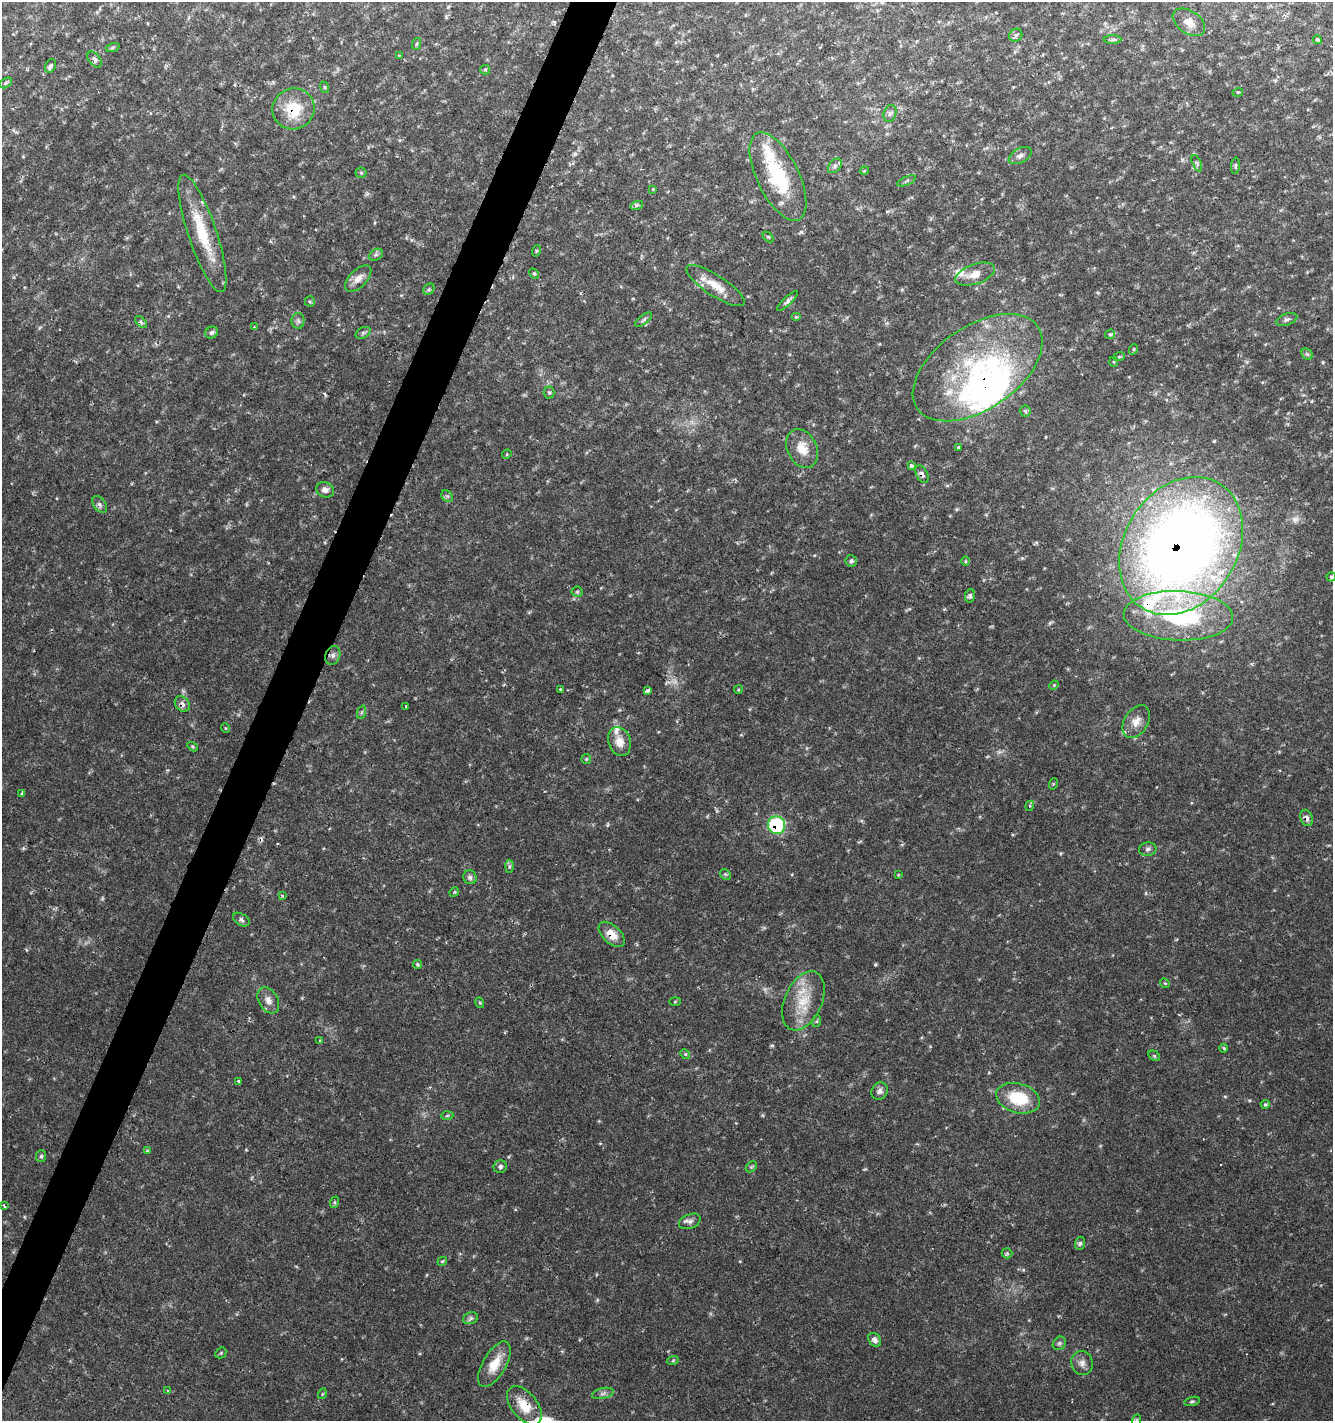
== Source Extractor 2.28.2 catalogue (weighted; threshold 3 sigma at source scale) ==
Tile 7 of 4 x 4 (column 3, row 2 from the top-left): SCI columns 2933-4263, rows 2842-4260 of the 5800 x 5692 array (HDU 1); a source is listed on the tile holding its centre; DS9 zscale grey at full resolution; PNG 1335 x 1423 px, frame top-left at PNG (2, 2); each listed source drawn as its Kron ellipse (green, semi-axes under 4 px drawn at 4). Shown black and unused: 3% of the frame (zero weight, under 2 of 3 exposures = <1% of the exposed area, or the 3 px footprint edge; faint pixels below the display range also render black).
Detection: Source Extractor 2.28.2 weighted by HDU 2 'WHT'; one run over the whole footprint, this tile lists its part. Background 0.0364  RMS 0.0033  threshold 0.015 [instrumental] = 3 sigma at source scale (4.5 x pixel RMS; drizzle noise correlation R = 1.50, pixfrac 1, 0.0396/0.0396 arcsec/px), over >= 5 px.
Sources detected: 148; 2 too faint to see at this stretch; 2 inside a brighter object's white glare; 3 cosmic-ray / hot-pixel residue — neither listed nor drawn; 8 inside a brighter listed object's ellipse — not listed separately; the other 133 listed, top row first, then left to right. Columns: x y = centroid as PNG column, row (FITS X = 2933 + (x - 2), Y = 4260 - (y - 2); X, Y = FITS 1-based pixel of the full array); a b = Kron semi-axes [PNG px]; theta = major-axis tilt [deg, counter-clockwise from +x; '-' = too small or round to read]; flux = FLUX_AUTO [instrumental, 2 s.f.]
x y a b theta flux
1189 22 18 11 -34 3.4
1016 35 7 6 - 0.9
1112 39 9 4 1 0.72
1318 40 5 4 - 0.55
416 44 6 3 71 0.48
113 47 7 4 19 0.52
399 56 4 3 - 0.35
95 59 9 6 -52 1.5
50 66 7 5 64 1.5
485 70 5 4 - 0.41
5 83 7 4 28 0.55
324 87 6 4 -72 0.46
1238 92 5 3 - 0.37
293 109 21 20 - 11
890 113 9 6 73 1.1
1020 156 12 7 28 1.5
1197 163 9 4 -66 0.71
835 166 8 5 50 1
1235 166 8 3 85 0.51
864 171 4 3 - 0.36
361 173 5 5 - 0.5
778 176 48 21 -64 23
907 181 10 4 23 0.63
653 189 3 3 - 0.34
637 205 6 4 17 0.63
202 233 62 14 -71 16
768 237 6 4 -43 0.46
536 251 6 3 71 0.36
376 255 7 5 29 0.7
534 274 6 4 -62 0.5
975 274 20 10 19 4.2
358 278 16 8 45 2.9
715 286 34 10 -33 6.7
429 289 6 5 - 0.62
310 301 5 5 - 0.49
787 301 14 4 44 1.1
796 317 5 4 - 0.41
1287 319 11 5 19 1
644 320 10 4 39 0.86
298 321 8 6 -87 0.96
141 322 7 4 -46 0.69
254 327 3 3 - 0.31
212 333 7 5 30 0.97
363 333 8 5 29 0.67
1110 334 5 5 - 0.5
1134 349 5 3 - 0.31
1307 354 6 5 - 0.59
1119 357 6 3 18 0.4
1114 362 5 3 - 0.26
978 368 73 41 34 57
549 392 6 5 - 0.6
1025 411 5 5 - 0.65
802 448 20 14 -64 5.4
959 448 3 3 - 2.7
507 454 5 4 - 0.38
911 466 4 4 - 1.5
922 474 9 5 -61 1.3
325 490 9 7 -22 1.7
447 496 6 5 - 0.66
100 504 10 6 -56 1
1181 546 73 56 58 400
851 561 5 5 - 0.97
965 561 5 3 - 0.35
1331 577 4 4 - 0.54
577 592 5 5 - 0.49
970 596 7 5 77 0.74
1178 616 55 25 -2 41
333 655 9 7 72 1.4
1054 685 5 4 - 0.32
561 690 3 3 - 0.81
648 690 4 3 - 4.6
738 690 4 3 - 0.34
182 704 8 6 -49 1.6
406 706 3 3 - 2
362 712 7 4 71 0.59
1136 721 18 12 57 3.5
225 728 5 3 - 0.29
619 741 15 11 -71 3.7
193 747 5 3 - 0.4
586 759 5 5 - 0.44
1053 784 6 3 72 0.37
22 793 4 3 - 0.58
1030 806 5 4 - 0.53
1306 818 8 6 -67 1.8
776 825 9 8 - 25
1148 849 9 6 10 0.98
509 866 6 4 88 0.64
725 874 6 4 -45 0.57
898 875 4 4 - 0.27
470 877 7 6 - 0.92
454 892 5 4 - 0.37
282 896 4 3 - 0.45
241 920 9 5 -33 0.9
612 934 16 9 -44 4.2
417 964 4 4 - 0.47
1165 983 5 4 - 0.41
268 1000 14 9 -60 2.4
803 1001 31 18 66 11
675 1002 5 3 - 0.3
480 1003 5 3 - 0.34
817 1021 6 4 71 0.42
319 1041 3 3 - 0.75
1224 1048 4 3 - 0.5
685 1054 5 4 - 0.5
1154 1056 6 4 -30 0.48
239 1081 3 3 - 1.3
880 1091 9 7 56 1.4
1018 1098 22 14 -16 14
1265 1104 4 4 - 0.48
447 1116 6 4 3 0.46
147 1151 4 4 - 0.33
41 1156 6 5 - 0.61
500 1167 6 6 - 1
751 1167 6 4 44 0.52
335 1202 6 4 72 0.45
4 1205 3 3 - 1.8
690 1221 11 7 22 1.4
1080 1243 6 5 - 0.79
1007 1253 5 5 - 0.56
442 1261 5 3 - 0.33
470 1318 8 5 20 0.87
875 1340 7 6 - 1.8
1059 1343 7 6 - 0.71
221 1353 6 5 - 0.46
673 1360 6 3 20 0.38
1082 1363 12 10 -73 2.2
494 1364 25 11 59 6.9
167 1390 3 2 - 0.29
603 1393 11 5 12 1.1
322 1394 5 3 - 0.3
1192 1401 8 4 14 0.62
524 1405 22 12 -51 8
1137 1420 6 3 70 0.39
Overlapping masked pixels (flux is a lower limit): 9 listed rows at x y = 293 109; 978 368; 922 474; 1181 546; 182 704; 1306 818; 776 825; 612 934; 524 1405
Isophote crosses this tile's border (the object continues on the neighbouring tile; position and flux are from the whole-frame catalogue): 2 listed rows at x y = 1331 577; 1137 1420
Unlisted compact peaks at least as high as the median listed source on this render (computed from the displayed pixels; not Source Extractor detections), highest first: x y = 875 964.